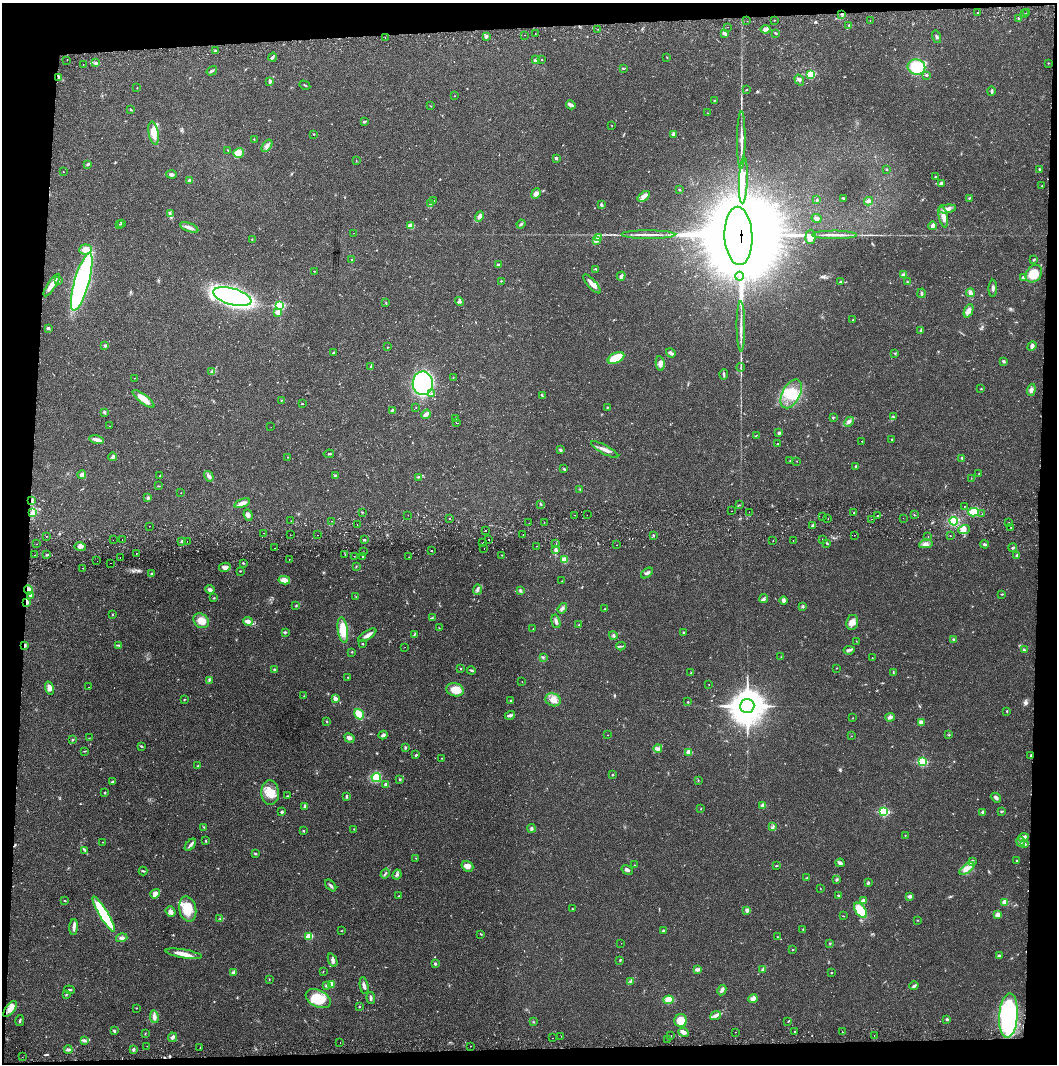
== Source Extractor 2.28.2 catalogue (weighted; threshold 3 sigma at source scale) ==
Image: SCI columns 4-4221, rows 56-4301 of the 4229 x 4360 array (HDU 1 of 3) = the unmasked area's bounding box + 8 px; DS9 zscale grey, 4 x 4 block average (1 PNG px = mean of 4 x 4 image px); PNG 1059 x 1066 px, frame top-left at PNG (2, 3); each listed source drawn as its Kron ellipse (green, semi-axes under 4 px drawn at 4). Shown black and unused: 8% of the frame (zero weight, under 2 of 3 exposures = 3% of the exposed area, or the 3 px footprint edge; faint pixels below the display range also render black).
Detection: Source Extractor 2.28.2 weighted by HDU 2 'WHT'. Background 0.0221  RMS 0.0035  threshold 0.0157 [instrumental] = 3 sigma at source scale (4.5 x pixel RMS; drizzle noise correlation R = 1.50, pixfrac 1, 0.05/0.05 arcsec/px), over >= 5 px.
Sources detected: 634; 2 too faint to see at this stretch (4 x 4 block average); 7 inside a brighter object's white glare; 14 cosmic-ray / hot-pixel residue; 2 long thin detections or spike segments (spike, bleed or trail) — neither listed nor drawn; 7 coinciding with a brighter row at this scale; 19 inside a brighter listed object's ellipse — not listed separately; of the other 583, all 500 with FLUX_AUTO >= 0.573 (the completeness limit of this list) listed and drawn (83 fainter detections not listed), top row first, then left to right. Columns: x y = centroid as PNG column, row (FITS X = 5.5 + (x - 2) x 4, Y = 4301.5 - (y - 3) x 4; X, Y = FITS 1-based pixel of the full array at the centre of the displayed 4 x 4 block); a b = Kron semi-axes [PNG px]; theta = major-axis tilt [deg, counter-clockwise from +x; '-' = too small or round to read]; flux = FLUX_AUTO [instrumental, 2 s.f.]
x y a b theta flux
978 13 3 2 - 2.2
1027 13 2 2 - 6.6
842 14 3 2 - 3.1
1025 14 2 2 - 2.5
1019 18 2 2 - 2.7
774 20 2 2 - 1
747 21 2 2 - 0.75
870 21 2 2 - 0.71
849 25 2 2 - 1.2
728 27 2 2 - 2.9
598 29 2 2 - 0.84
766 29 5 3 - 4.2
535 33 2 2 - 0.64
724 33 3 2 - 7.2
776 33 3 2 - 1.8
525 35 2 2 - 3.2
486 36 4 3 - 3.5
385 37 2 2 - 1.2
937 37 6 2 -73 2.9
215 50 3 2 - 1.3
273 57 4 2 - 2.9
667 57 3 2 - 0.91
67 60 2 2 - 2.7
536 60 2 2 - 1.8
542 60 2 2 - 0.94
96 63 2 2 - 12
1048 63 3 2 - 0.95
83 65 2 2 - 0.63
916 67 9 7 -11 69
623 69 2 2 - 1.1
212 71 5 2 - 3.3
811 74 2 2 - 120
927 75 2 2 - 5.4
59 78 4 3 - 4.1
799 80 6 2 -56 3.9
270 81 4 3 - 3.2
305 85 5 2 - 1.4
137 88 2 2 - 0.76
746 90 2 2 - 1.1
991 91 5 2 - 3
454 96 2 2 - 0.76
714 101 2 2 - 1.6
571 105 5 2 - 9.6
431 106 2 2 - 0.69
130 109 2 2 - 1.5
708 113 2 2 - 0.61
364 122 2 2 - 0.91
612 125 2 2 - 0.91
154 133 11 5 -79 30
314 134 2 2 - 1.6
674 134 3 2 - 8
254 139 3 2 - 0.66
741 140 29 2 90 20
267 146 7 3 54 6
228 150 2 2 - 0.84
239 153 5 4 - 16
556 158 2 2 - 4.3
356 161 2 2 - 0.79
88 164 3 2 - 2.8
887 169 2 2 - 1.5
1039 169 3 2 - 1.4
63 172 2 2 - 2
171 174 5 3 - 5.5
936 177 2 2 - 2.8
743 180 23 2 88 1300
190 181 2 2 - 21
941 184 4 3 - 5
1042 186 2 2 - 0.74
680 190 2 2 - 2
536 194 5 4 - 7.2
644 196 7 4 36 11
844 198 3 2 - 1.6
969 198 3 2 - 1.6
817 200 2 2 - 2.7
434 201 2 2 - 0.7
869 201 4 3 - 6.2
431 204 3 2 - 1.9
601 204 3 3 - 3.5
947 209 9 4 9 8.6
170 214 3 2 - 2.5
480 216 5 3 - 8.7
943 217 11 4 -78 16
816 218 5 2 - 6.2
122 223 3 2 - 2.2
120 224 2 2 - 0.9
521 224 5 2 - 3.4
411 226 4 3 - 19
933 226 4 2 - 7.7
189 227 10 3 -21 11
353 233 2 2 - 1
648 235 27 2 0 15
835 235 22 2 0 14
738 236 29 14 -88 29000
810 237 7 5 89 13
598 238 2 2 - 1
252 239 2 2 - 0.66
596 240 2 2 - 1.4
85 249 6 5 - 16
352 260 3 2 - 1.7
1034 260 3 2 - 2.4
498 264 3 2 - 3.1
596 269 4 2 - 1.8
314 271 2 2 - 0.89
1034 274 9 7 50 42
904 275 3 3 - 4.9
621 276 5 2 - 5.3
739 276 4 2 - 410
1023 277 2 2 - 5
59 281 2 2 - 1.3
501 281 2 2 - 1.3
82 282 30 7 74 540
840 282 3 2 - 1.9
907 282 3 2 - 1.6
592 284 12 3 -47 12
52 285 13 3 57 18
993 288 8 2 89 4.6
921 293 5 2 - 2.4
970 293 4 3 - 6.4
232 297 20 8 -16 650
459 302 5 3 - 3.6
386 303 2 2 - 0.83
280 306 3 2 - 170
969 311 7 4 67 9.5
278 312 2 2 - 32
853 320 2 2 - 0.88
741 326 25 2 -89 17
48 328 3 2 - 4.4
920 331 3 2 - 2.1
105 346 2 2 - 3.4
1032 346 5 3 - 5.1
388 347 2 2 - 0.8
333 353 3 2 - 1.5
671 353 5 2 - 6.3
894 353 3 2 - 1.4
616 358 9 5 25 39
1004 361 4 2 - 3.1
660 364 7 4 -82 8.5
371 367 4 2 - 2.3
741 367 4 2 - 2
211 372 2 2 - 1.3
724 374 5 2 - 2.9
453 377 2 2 - 0.59
135 378 2 2 - 0.69
423 383 12 10 89 370
981 389 2 2 - 2.2
1031 390 6 3 71 5.6
431 393 2 2 - 1.1
791 394 15 9 62 44
542 396 2 2 - 0.86
143 399 13 4 -38 25
281 400 2 2 - 1
302 404 2 2 - 1.1
607 407 2 2 - 1.1
416 408 2 2 - 0.61
392 410 4 2 - 3.3
104 412 2 2 - 7.9
426 414 5 2 - 9.8
833 417 2 2 - 1.3
893 417 2 2 - 0.82
455 418 2 2 - 4.3
849 422 5 3 - 4.6
456 423 2 2 - 1.6
110 426 2 2 - 0.99
271 427 2 2 - 0.66
779 433 3 3 - 3.2
756 435 3 2 - 0.93
892 439 2 2 - 1
97 440 7 3 -12 8.8
862 441 2 2 - 1.2
778 443 3 2 - 1
605 449 15 3 -28 11
560 450 3 2 - 2.7
329 454 5 2 - 2
113 457 4 3 - 4.8
288 457 2 2 - 0.86
962 458 3 2 - 2
790 461 2 2 - 0.98
797 461 2 2 - 0.6
856 466 3 2 - 2.6
564 469 3 2 - 2.2
979 474 2 2 - 0.95
82 475 4 4 - 9.2
160 475 2 2 - 1
335 475 3 2 - 1.3
209 476 5 4 - 6.4
419 477 3 2 - 1.7
971 478 2 2 - 0.57
158 486 2 2 - 0.88
580 489 2 2 - 0.74
181 493 2 2 - 0.6
148 498 3 3 - 3.8
32 500 3 2 - 2.3
242 503 8 3 22 15
541 505 2 2 - 0.73
739 505 2 2 - 2.1
964 506 2 2 - 1.7
731 511 2 2 - 2.2
362 512 2 2 - 1.2
749 512 2 2 - 0.64
974 512 5 4 - 30
33 513 2 2 - 1.1
854 513 2 2 - 1.3
982 514 2 2 - 0.6
248 515 6 4 -69 6
408 515 2 2 - 0.76
575 515 2 2 - 0.72
587 515 2 2 - 1.1
914 515 2 2 - 0.86
878 516 2 2 - 2.7
823 517 2 2 - 0.58
450 518 2 2 - 18
903 518 2 2 - 1.1
828 519 2 2 - 2.1
872 519 2 2 - 1.6
291 521 2 2 - 0.69
332 521 2 2 - 2.8
954 521 4 4 - 26
544 522 2 2 - 0.6
1009 522 2 2 - 0.75
529 523 2 2 - 0.68
357 525 2 2 - 2
150 526 2 2 - 1.6
812 526 3 2 - 3.3
1011 528 2 2 - 1.6
964 530 6 3 20 8.1
485 531 2 2 - 1.5
264 533 2 2 - 1.6
290 535 2 2 - 0.64
317 535 2 2 - 0.71
523 535 2 2 - 0.88
653 535 2 2 - 1.4
854 535 2 2 - 1.5
46 536 2 2 - 3.3
928 536 2 2 - 4.2
950 536 2 2 - 1.2
122 539 2 2 - 0.93
113 540 2 2 - 0.58
364 540 3 2 - 1.9
489 540 2 2 - 0.73
793 540 2 2 - 0.9
822 540 2 2 - 0.78
182 541 3 2 - 2.2
187 541 2 2 - 1.5
773 541 2 2 - 8.9
483 543 2 2 - 1.3
827 543 3 2 - 1.8
36 544 2 2 - 0.88
556 544 2 2 - 3.2
926 544 7 4 11 8
984 544 4 3 - 3.7
617 545 2 2 - 0.76
536 546 2 2 - 1.1
80 547 6 3 -16 5.9
274 548 2 2 - 0.58
484 548 2 2 - 1.1
1013 548 4 2 - 2.5
556 550 4 3 - 4.2
431 551 2 2 - 2
364 552 2 2 - 0.58
136 553 2 2 - 0.62
35 555 2 2 - 1.7
47 555 3 2 - 2.6
345 555 2 2 - 0.81
502 555 2 2 - 0.98
354 556 2 2 - 0.65
362 556 3 2 - 1.5
1017 556 3 2 - 5.3
120 557 2 2 - 2.5
409 557 2 2 - 0.66
289 560 2 2 - 1.5
564 560 3 3 - 17
97 561 2 2 - 0.69
111 563 2 2 - 1.3
243 563 4 2 - 1.5
356 566 2 2 - 1
225 567 6 4 13 9.7
82 568 2 2 - 1.6
240 571 2 2 - 1.3
647 573 6 2 39 4.3
152 574 2 2 - 3.2
284 580 6 3 -10 17
562 581 2 2 - 0.61
210 589 5 3 - 4.5
28 590 4 4 - 12
477 590 5 2 - 3.8
520 590 3 2 - 3
1002 594 2 2 - 1.4
30 595 3 3 - 2.7
356 597 2 2 - 0.78
214 598 2 2 - 1.6
763 599 4 2 - 3.4
783 600 4 4 - 4.9
27 602 3 2 - 2.6
296 606 2 2 - 1.6
803 606 3 2 - 2.1
562 608 5 3 - 4.4
604 609 2 2 - 1.4
112 614 2 2 - 1.4
432 618 2 2 - 1.2
201 621 8 6 -39 21
248 621 5 3 - 11
556 621 7 3 -75 6.2
852 622 7 6 - 12
579 625 2 2 - 0.99
439 628 3 2 - 1
533 629 2 2 - 2.4
343 630 13 5 -81 36
285 632 3 2 - 2.8
684 633 3 2 - 3.6
414 634 2 2 - 1.3
367 635 10 3 33 9.5
613 635 4 3 - 3.3
954 639 3 3 - 3.3
856 641 2 2 - 0.64
362 643 2 2 - 1.1
24 645 3 2 - 4
118 645 2 2 - 0.91
621 646 4 2 - 2
405 647 2 2 - 0.63
849 650 5 3 - 4.7
1024 650 3 2 - 3.3
352 652 2 2 - 2.4
543 657 2 2 - 1.6
781 657 2 2 - 0.6
872 658 3 2 - 0.59
461 668 2 2 - 1.2
837 668 2 2 - 0.65
274 669 3 2 - 2
471 670 4 2 - 2.5
893 672 3 2 - 1.4
691 673 2 2 - 1.5
348 677 2 2 - 0.96
209 680 3 2 - 2
522 681 2 2 - 2
709 684 2 2 - 1.1
88 687 2 2 - 1.2
49 688 7 4 -75 9.4
455 690 9 6 -16 25
304 696 2 2 - 0.57
335 698 4 3 - 6.8
185 699 3 2 - 1.3
553 700 8 6 -19 14
511 701 3 2 - 2.4
688 702 2 2 - 1.4
747 706 7 7 - 4300
1007 711 2 2 - 1.4
359 714 5 3 - 27
510 715 5 3 - 5.1
890 717 5 3 - 6
853 718 2 2 - 0.69
326 721 2 2 - 1.1
921 722 3 3 - 9.9
383 735 4 3 - 5.3
608 735 2 2 - 0.73
949 735 2 2 - 0.95
851 736 2 2 - 0.63
89 738 2 2 - 0.81
349 738 5 3 - 5.7
73 740 2 2 - 1.1
141 746 2 2 - 2
405 748 3 2 - 0.88
658 748 4 3 - 4.4
85 751 2 2 - 1.4
689 752 3 3 - 15
416 755 2 2 - 3.6
1031 756 3 2 - 2.3
442 758 2 2 - 0.7
922 762 2 2 - 160
198 766 2 2 - 2.2
612 775 2 2 - 2.8
376 778 5 4 - 43
400 779 3 2 - 2
698 780 2 2 - 0.82
112 782 3 3 - 2.2
386 785 3 3 - 4
270 792 12 9 -86 27
105 793 2 2 - 1.7
287 796 2 2 - 1.1
347 796 3 2 - 2.9
996 798 6 3 -41 5.1
763 805 3 3 - 9.8
305 807 4 2 - 5
701 809 2 2 - 1
1001 811 3 2 - 1.7
281 812 3 2 - 3.4
884 812 2 2 - 160
983 812 2 2 - 14
204 827 3 2 - 1.4
773 827 4 2 - 2.5
532 828 4 3 - 3.2
354 829 2 2 - 0.88
304 830 3 2 - 1.3
905 835 2 2 - 0.8
1023 838 5 4 - 8.2
206 841 3 2 - 1.4
103 842 2 2 - 0.63
1021 842 5 2 - 3.6
1025 844 3 2 - 3.2
190 845 7 2 49 5
84 850 2 2 - 1.4
255 854 3 3 - 1.8
416 858 2 2 - 0.64
972 861 3 2 - 4.6
1017 861 2 2 - 1.6
840 863 4 3 - 5
634 865 2 2 - 0.62
467 866 6 5 - 7.8
777 866 3 2 - 1.5
967 869 9 4 37 12
627 870 6 3 -31 5.8
143 871 4 2 - 2.5
385 874 5 2 - 2.7
397 875 5 3 - 3.9
807 878 3 2 - 1.7
837 879 2 2 - 1.7
868 883 3 2 - 2.5
331 885 7 2 -48 4.3
820 888 2 2 - 0.73
155 894 5 3 - 13
838 895 3 2 - 1.2
398 896 2 2 - 0.85
910 896 2 2 - 16
863 900 4 3 - 5.3
65 901 4 2 - 0.93
1005 902 3 3 - 18
188 909 13 8 -78 39
572 909 2 2 - 1.3
747 910 3 3 - 6
861 910 9 5 -52 55
171 912 5 4 - 7
104 914 20 4 -59 110
998 915 3 3 - 11
843 916 2 2 - 0.89
220 919 2 2 - 1.1
917 920 2 2 - 1.2
74 927 8 3 87 7.6
803 929 2 2 - 1.3
663 930 4 2 - 2.1
341 931 2 2 - 0.85
481 934 3 2 - 0.82
309 936 2 2 - 79
778 937 2 2 - 0.94
122 938 6 3 16 5.5
621 943 2 2 - 0.88
830 943 2 2 - 1.5
793 950 2 2 - 2.5
184 954 18 3 -9 19
999 956 4 3 - 3.4
333 960 7 3 -67 5.6
620 960 3 2 - 1.6
435 964 2 2 - 3.2
697 969 4 3 - 4.2
763 969 4 2 - 4.3
323 971 2 2 - 0.63
233 973 3 2 - 3.3
831 973 2 2 - 1.3
269 979 3 2 - 0.96
630 981 2 2 - 1.1
331 984 3 2 - 12
326 986 3 2 - 2.3
364 986 9 2 -80 5.7
914 986 4 2 - 3.8
69 990 5 2 - 2.3
722 990 5 3 - 4.2
66 994 3 2 - 1.4
371 998 6 2 -83 5.1
318 999 13 8 -26 56
753 999 5 4 - 8.3
669 1000 5 4 - 20
359 1007 2 2 - 1.4
136 1008 2 2 - 0.87
10 1009 9 4 51 14
715 1016 6 3 21 5.6
1008 1016 22 9 86 270
154 1017 6 4 -84 7.7
947 1019 2 2 - 7.3
20 1020 5 2 - 2.4
681 1021 6 6 - 26
533 1022 2 2 - 0.76
788 1022 2 2 - 0.82
114 1031 3 2 - 2.7
795 1031 2 2 - 1.7
842 1031 2 2 - 3.6
683 1032 5 3 - 7.3
735 1032 2 2 - 5.4
145 1034 2 2 - 0.93
671 1035 2 2 - 0.88
561 1036 2 2 - 1.1
874 1036 2 2 - 1.2
172 1037 5 3 - 5
553 1038 2 2 - 1.2
668 1039 2 2 - 0.65
84 1041 2 2 - 1.1
340 1043 2 2 - 0.66
147 1046 2 2 - 0.61
470 1046 2 2 - 0.71
200 1048 2 2 - 1.9
68 1050 4 2 - 5.1
133 1050 3 3 - 3
22 1057 2 2 - 1.2
Overlapping masked pixels (flux is a lower limit): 7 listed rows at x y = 842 14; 743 180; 738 236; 28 590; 27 602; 24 645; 1031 756
Diffuse or blended objects may show on this block-average render without a row.